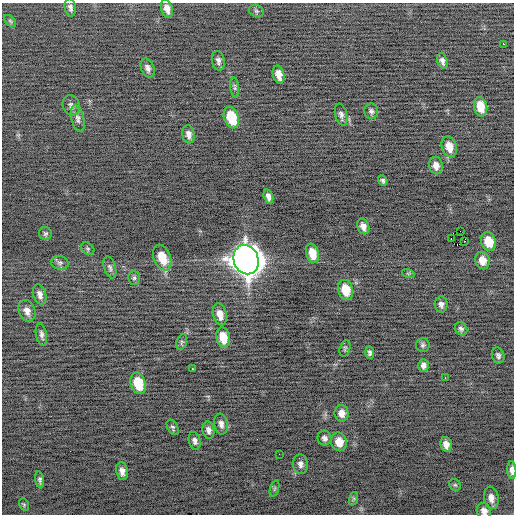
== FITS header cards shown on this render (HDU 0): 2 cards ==
NAXIS1  =                  512 / Axis length
NAXIS2  =                  512 / Axis length

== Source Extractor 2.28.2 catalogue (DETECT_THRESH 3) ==
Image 512 x 512 px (HDU 0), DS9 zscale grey, 1 PNG px = 1 image px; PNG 516 x 516 px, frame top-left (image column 1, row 512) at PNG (2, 3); each listed source drawn as its Kron ellipse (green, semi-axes under 4 px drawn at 4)
Background -0.32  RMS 0.77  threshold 2.3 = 3 sigma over >= 5 px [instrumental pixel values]
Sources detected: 72; all 72 listed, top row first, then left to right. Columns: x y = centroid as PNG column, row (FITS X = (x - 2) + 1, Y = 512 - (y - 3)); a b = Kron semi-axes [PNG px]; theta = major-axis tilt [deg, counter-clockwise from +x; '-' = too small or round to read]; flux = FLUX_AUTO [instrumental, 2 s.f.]
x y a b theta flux
70 7 9 5 -79 180
167 9 9 5 -73 320
256 11 8 5 -21 96
10 21 7 4 -45 88
503 44 2 2 - 450
218 61 10 6 -80 190
442 61 8 5 -73 190
148 68 10 6 -66 200
279 75 9 5 -76 370
235 87 10 4 -82 100
71 105 10 8 -69 200
481 107 10 6 -78 740
371 111 8 7 - 150
341 115 11 6 -76 190
231 117 11 7 -71 1600
78 119 14 6 -76 210
189 134 9 6 -81 260
449 147 10 7 -74 590
436 165 9 6 -80 300
383 180 5 4 - 110
268 197 7 4 -74 230
363 226 8 6 -69 280
460 231 2 2 - 4700
45 234 6 6 - 100
451 239 3 2 - 950
465 242 2 2 - 0.78
488 242 9 7 -72 1000
88 248 7 5 -36 83
312 253 10 6 -75 810
162 257 13 8 -68 1100
246 260 15 12 -67 84000
482 260 9 7 -77 520
60 263 9 6 -10 140
110 267 11 6 -74 160
408 273 6 4 -18 63
134 278 7 6 - 120
345 290 10 7 -74 1000
40 294 10 6 -73 240
441 304 8 6 -90 190
27 311 11 8 -71 330
220 314 11 7 -75 470
461 329 7 5 -53 150
41 335 11 5 -79 180
223 338 10 7 -78 800
182 342 8 5 69 98
423 345 7 7 - 120
345 348 8 5 73 90
370 353 6 4 -89 120
498 355 8 6 -72 160
424 365 6 5 - 190
192 369 3 2 - 290
445 378 2 2 - 150
138 383 11 7 -73 1500
342 413 8 7 - 390
221 424 10 6 -81 240
173 427 8 5 -61 110
208 430 8 6 -80 210
325 438 7 7 - 190
195 441 9 6 -77 180
339 442 9 8 - 690
446 444 7 5 -77 310
279 454 2 2 - 140
300 464 10 7 -84 220
512 470 9 4 -86 250
122 471 9 6 -79 310
40 480 8 4 -80 130
455 485 6 5 - 85
275 488 8 3 71 77
491 498 11 7 -81 310
353 499 7 4 71 86
24 504 6 4 -70 74
484 511 8 7 - 270
At the frame edge (FLAGS 8, measured only in part): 2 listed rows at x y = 512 470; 484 511